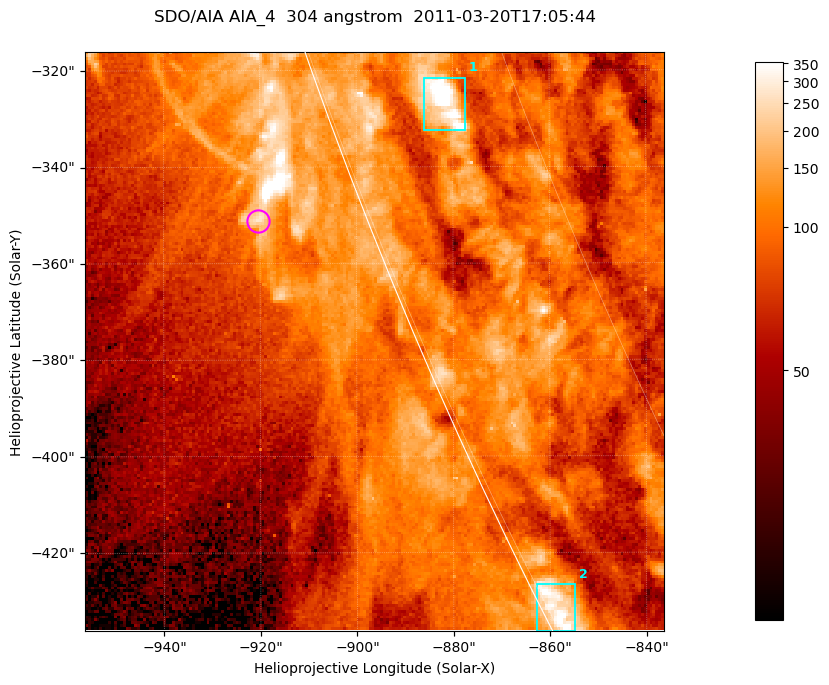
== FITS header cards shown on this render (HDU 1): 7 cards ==
TELESCOP= 'SDO/AIA '           / For AIA: SDO/AIA
INSTRUME= 'AIA_4   '           / For AIA: AIA_ATA1, AIA_ATA2, AIA_ATA3 or AIA_AT
WAVELNTH=                  304 / [angstrom] Wavelength
WAVEUNIT= 'angstrom'           / Wavelength unit: angstrom
DATE-OBS= '2011-03-20T17:05:44.123' / [ISO] Date when observation started; ISO 8
CTYPE1  = 'HPLN-TAN'           / CTYPE1; Typically HPLN
CTYPE2  = 'HPLT-TAN'           / CTYPE2; Typically HPLT

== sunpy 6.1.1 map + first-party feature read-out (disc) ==
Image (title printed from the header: SDO/AIA AIA_4  304 angstrom  2011-03-20T17:05:44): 200 x 200 px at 0.6 arcsec/px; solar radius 964 arcsec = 1606 px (partial field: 0.2% of the solar disc is inside the frame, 42% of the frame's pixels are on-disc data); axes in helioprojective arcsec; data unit not stated in the header (colour bar unlabelled)
Orientation: roll -0.132 deg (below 1 deg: not rotated)
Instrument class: DISC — disc imager (sunpy class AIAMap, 304 A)
Bright regions (active regions / flare kernels): reference = the on-disc median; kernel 3 px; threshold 5 sigma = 178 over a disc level ~93.8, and >= 1.15x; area >= 40 px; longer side >= 3 px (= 1.8 arcsec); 2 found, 2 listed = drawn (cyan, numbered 1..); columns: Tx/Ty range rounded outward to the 2 arcsec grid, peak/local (2 s.f.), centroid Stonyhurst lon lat
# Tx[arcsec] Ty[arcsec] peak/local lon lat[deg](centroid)
1 -886..-876 -334..-320 5.7 -79 -21
2 -864..-854 -436..-426 4.2 -88 -27
Off-limb structures (1.02-1.3 R_sun): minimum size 25 px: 4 found; the strongest spans PA ~110 deg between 1.02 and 1.03 R_sun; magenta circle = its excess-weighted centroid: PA ~110 deg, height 1.02 R_sun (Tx ~-920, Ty ~-352 arcsec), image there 2.6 x the reference